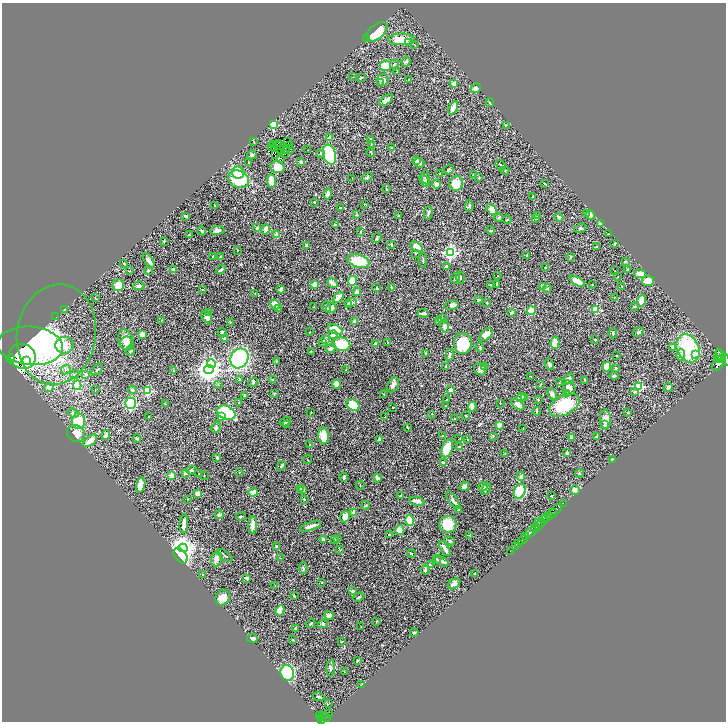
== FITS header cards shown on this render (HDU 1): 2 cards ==
NAXIS1  =                 1448
NAXIS2  =                 1439

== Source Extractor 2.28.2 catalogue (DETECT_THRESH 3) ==
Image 1448 x 1439 px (HDU 1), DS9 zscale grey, zoomed out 1/2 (1 PNG px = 2 x 2 image px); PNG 728 x 724 px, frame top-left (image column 1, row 1438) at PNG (2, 3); each listed source drawn as its Kron ellipse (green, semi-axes under 4 px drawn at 4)
Background 0.705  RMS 0.045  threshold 0.134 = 3 sigma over >= 5 px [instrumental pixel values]
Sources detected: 464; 40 cannot appear on this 1/2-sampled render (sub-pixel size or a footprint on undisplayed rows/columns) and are neither listed nor drawn; the other 424 listed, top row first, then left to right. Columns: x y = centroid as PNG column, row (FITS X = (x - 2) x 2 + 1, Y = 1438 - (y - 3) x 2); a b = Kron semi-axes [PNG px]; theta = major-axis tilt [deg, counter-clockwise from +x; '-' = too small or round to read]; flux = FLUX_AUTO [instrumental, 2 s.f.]
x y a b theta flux
377 32 13 7 40 240
366 39 2 2 - 31
401 39 13 5 0 140
409 43 2 2 - 9.5
415 45 2 1 - 2.9
406 62 5 3 - 9.8
394 64 5 3 - 11
385 66 5 5 - 130
397 72 2 2 - 4.6
353 77 2 1 - 2.3
361 78 3 2 - 5
409 79 4 2 - 4.8
383 80 6 6 - 34
380 83 2 2 - 3.9
454 83 3 3 - 33
476 88 5 4 - 21
386 100 8 3 36 35
490 102 4 3 - 7.6
453 108 7 3 65 110
274 125 3 3 - 400
506 125 2 2 - 3.9
330 138 4 4 - 32
370 139 3 2 - 4.2
288 141 2 1 - 4.9
254 142 2 2 - 3.4
278 143 3 2 - 4.5
273 144 2 1 - 0.15
371 144 3 2 - 3.2
289 145 3 1 - 5.9
271 146 2 1 - 2.3
279 146 3 2 - 1.7
284 147 3 1 - 3
274 148 2 1 - 2.1
392 148 4 2 - 5.9
280 149 3 2 - 6.4
290 149 2 1 - 13
308 150 2 2 - 3.1
286 151 3 2 - 5.4
371 152 4 2 - 4.1
321 153 3 3 - 18
276 154 3 1 - 0.22
285 154 2 1 - 1.4
252 155 5 3 - 17
329 155 10 6 -74 460
281 158 2 1 - 3.6
416 160 4 3 - 25
301 162 2 2 - 70
249 163 3 2 - 6.8
419 163 5 4 - 19
501 165 6 3 -54 9.2
277 167 7 6 - 110
449 170 5 3 - 13
505 170 4 2 - 4.2
238 173 6 6 - 260
440 174 3 3 - 5.7
473 175 4 3 - 6.2
367 177 6 3 24 8.7
426 177 7 4 -84 21
352 178 3 2 - 3.3
479 178 3 2 - 5.3
238 179 11 8 -21 400
272 181 7 4 -80 100
424 181 7 4 -57 15
456 183 7 7 - 110
544 183 2 2 - 8
436 184 4 4 - 30
386 189 3 2 - 6.9
328 194 5 4 - 32
533 196 2 2 - 7.7
314 202 2 2 - 13
365 204 3 2 - 4
214 205 2 2 - 6.6
469 206 6 4 78 12
341 208 3 3 - 11
492 209 6 4 -51 47
428 213 7 2 79 9.7
586 214 3 2 - 18
356 215 3 2 - 4.9
399 215 3 2 - 4.2
538 215 3 2 - 3.9
590 215 5 4 - 27
186 216 3 2 - 16
559 217 4 3 - 19
499 218 5 2 - 6.7
536 218 4 3 - 11
507 220 4 2 - 6.6
601 223 4 2 - 23
335 225 4 2 - 12
257 228 3 3 - 8.6
580 228 6 4 23 18
265 229 5 4 - 42
217 230 7 4 7 29
491 230 4 3 - 7.2
202 231 4 3 - 16
360 231 3 2 - 5.5
609 234 3 1 - 5.5
189 235 3 3 - 4.7
277 235 4 3 - 78
377 238 5 2 - 8.7
164 241 2 2 - 6.6
391 244 3 2 - 6.9
615 244 3 2 - 9
307 245 3 2 - 18
417 247 7 4 -33 110
597 247 2 2 - 13
238 250 2 2 - 3.5
450 253 4 4 - 1700
416 254 3 3 - 5.4
527 255 3 3 - 7.9
213 256 2 2 - 3.7
220 257 3 2 - 5.1
570 257 4 2 - 7.3
423 260 7 3 88 10
149 261 8 4 -55 40
358 261 11 6 -15 220
625 261 3 2 - 9.8
124 263 2 2 - 5.5
446 266 3 2 - 12
546 268 3 2 - 8.8
174 269 4 2 - 9.1
628 269 4 3 - 6.8
221 270 5 2 - 17
130 271 3 3 - 4.8
148 271 4 3 - 6.9
614 271 2 1 - 2.5
640 274 6 3 -14 110
497 276 2 2 - 3.3
460 277 6 3 -82 13
618 277 2 1 - 3.2
455 278 5 3 - 14
352 281 5 4 - 130
577 281 8 4 -30 100
648 281 6 5 - 110
332 283 5 3 - 52
118 285 6 6 - 95
315 285 2 2 - 120
490 285 2 2 - 8.1
497 285 4 2 - 9.5
592 285 2 2 - 6.4
139 286 5 3 - 24
543 286 3 3 - 33
392 287 3 2 - 6.4
622 287 3 3 - 5.4
377 288 3 2 - 5.7
547 288 4 3 - 7
281 289 4 2 - 31
202 290 2 2 - 3.5
357 292 4 4 - 28
255 293 2 1 - 2.3
338 297 6 3 45 67
614 297 2 2 - 3.7
95 298 3 2 - 4.5
479 300 3 2 - 13
641 300 6 4 75 63
351 302 6 3 9 31
487 303 2 2 - 4.5
275 305 5 4 - 94
348 305 3 3 - 19
451 305 7 4 14 19
327 306 5 3 - 11
634 306 3 2 - 7.6
314 307 3 2 - 3.1
331 308 5 5 - 31
64 309 2 1 - 4.3
278 309 3 3 - 14
596 310 3 3 - 420
531 311 4 4 - 70
512 312 3 3 - 11
208 313 3 3 - 5.3
423 313 5 2 - 20
56 317 3 2 - 5.2
207 317 7 4 -58 50
442 319 4 3 - 9.2
161 320 2 1 - 2.5
355 321 3 3 - 27
438 321 4 3 - 28
230 322 2 2 - 3.6
445 326 7 4 -81 31
335 330 7 4 -25 210
222 332 4 3 - 8
310 332 2 1 - 2.2
638 332 6 4 34 15
613 333 5 3 - 9.5
56 334 50 39 80 570
142 335 3 3 - 60
333 335 4 3 - 31
486 335 8 4 42 65
225 338 4 3 - 17
126 340 11 7 -76 81
325 340 2 2 - 83
595 340 2 2 - 21
323 342 4 3 - 12
388 342 2 2 - 3.8
126 343 6 6 - 40
463 343 10 9 - 260
555 343 6 4 75 90
341 344 9 7 -13 250
375 344 3 3 - 23
64 345 9 8 - 88
30 346 33 19 -5 1700
673 347 4 3 - 24
331 348 5 4 - 33
480 348 5 3 - 9.4
688 348 15 11 -66 680
130 351 6 3 70 11
311 351 2 2 - 3.4
426 353 4 3 - 6.6
696 354 3 3 - 22
450 355 6 3 83 17
681 355 6 4 89 24
23 356 13 12 - 1400
616 356 2 2 - 3.3
719 356 6 3 -64 810
723 357 10 2 -52 1400
239 358 10 8 61 1200
11 359 4 4 - 110
719 359 3 2 - 370
27 361 2 1 - 57
276 361 4 3 - 7.2
719 363 9 5 53 1900
212 364 4 3 - 590
549 364 6 3 -56 19
446 366 3 2 - 4.2
484 367 3 3 - 5.7
607 367 5 4 - 82
616 368 2 2 - 19
209 369 5 4 - 7100
480 369 7 5 -50 28
66 370 5 3 - 11
97 370 7 2 48 9.7
346 370 3 2 - 3.2
173 371 3 2 - 4.3
86 374 4 4 - 11
74 375 5 3 - 12
531 376 2 2 - 5.2
614 376 4 3 - 11
239 379 4 2 - 5.1
568 379 6 4 43 35
273 380 3 2 - 8.1
585 380 4 2 - 5.5
253 383 5 3 - 12
559 383 2 2 - 2.1
218 384 3 2 - 4.1
336 384 5 4 - 36
77 385 5 4 - 250
393 385 8 5 64 32
540 385 3 2 - 4.6
639 386 3 3 - 570
49 387 4 4 - 19
668 387 5 3 - 41
569 388 7 6 - 66
95 389 2 2 - 9.2
132 390 4 3 - 9.9
450 390 2 2 - 82
148 391 3 3 - 590
635 392 2 2 - 31
274 393 3 2 - 4.1
384 394 2 1 - 4.9
552 394 6 4 -63 22
566 394 3 3 - 7.5
245 395 3 3 - 9.5
521 397 4 3 - 25
525 397 3 2 - 6.1
446 399 2 2 - 3
538 399 3 2 - 5.2
130 403 5 5 - 520
165 403 3 2 - 4.3
239 403 2 2 - 4.9
500 403 2 2 - 3.1
353 405 7 5 -27 220
518 405 7 4 -36 36
564 405 16 9 28 380
445 406 2 1 - 2.3
393 407 2 2 - 7.5
472 407 5 4 - 35
537 411 4 3 - 11
628 412 3 2 - 2.9
73 413 5 4 - 15
226 413 10 6 -23 550
311 413 2 2 - 3.9
432 414 2 1 - 4.1
149 416 2 1 - 4.3
385 416 4 2 - 4.4
466 416 3 2 - 4
221 417 4 4 - 61
455 419 3 2 - 5.4
605 419 10 5 -87 71
78 421 8 6 -86 230
285 422 6 3 30 20
287 424 3 3 - 6.6
499 425 4 3 - 34
605 425 3 3 - 12
216 427 6 4 62 16
407 428 4 3 - 6.4
523 428 2 1 - 3
76 434 9 8 - 85
106 435 4 3 - 48
324 436 8 5 -87 130
443 436 3 2 - 4
493 436 3 2 - 7.4
596 437 3 2 - 10
572 438 2 2 - 50
137 439 4 3 - 6.9
379 439 4 3 - 14
458 439 2 1 - 5.9
467 439 2 1 - 2.8
90 441 8 4 39 62
310 445 2 2 - 6.2
460 447 3 2 - 6
447 448 9 5 70 220
567 453 4 3 - 13
505 454 3 2 - 3.1
217 458 3 2 - 12
612 459 3 2 - 7.9
308 460 4 1 - 3.4
444 463 4 3 - 14
281 466 5 3 - 8.6
191 470 5 3 - 9
239 472 3 2 - 4.4
185 473 3 3 - 12
199 474 2 2 - 15
580 474 4 2 - 5.4
204 475 2 2 - 3.3
172 476 3 3 - 82
521 476 4 4 - 19
344 477 4 3 - 15
378 478 4 3 - 23
141 485 7 4 76 83
360 485 4 2 - 4.8
465 486 5 3 - 46
483 487 4 3 - 18
300 489 3 2 - 3.7
486 489 6 2 68 20
303 490 4 3 - 15
575 490 5 5 - 33
520 491 8 5 63 180
253 492 5 4 - 59
198 493 3 3 - 44
401 496 3 2 - 6.3
551 496 3 2 - 3.4
188 499 2 1 - 3
304 499 2 2 - 11
453 500 10 3 -57 22
417 501 8 4 -12 31
563 503 2 1 - 4.1
366 505 4 4 - 8.8
556 509 6 2 38 600
459 510 2 2 - 7.1
353 512 2 2 - 77
551 514 6 2 43 580
219 515 4 3 - 14
241 516 5 2 - 7.7
345 517 6 4 69 42
546 517 4 2 - 170
544 519 4 2 - 160
410 521 5 3 - 170
538 522 4 2 - 63
542 522 3 2 - 230
184 524 9 3 85 62
448 524 8 8 - 160
253 525 8 3 88 65
310 526 11 3 20 43
538 526 3 2 - 120
535 528 5 3 - 420
400 530 5 4 - 60
530 532 6 3 39 1500
389 534 3 2 - 3.6
470 536 3 1 - 3.1
526 537 2 1 - 140
335 539 3 2 - 4.7
338 539 2 2 - 11
323 540 3 3 - 14
523 540 5 2 - 380
450 541 6 3 -28 12
519 543 3 2 - 120
277 546 3 3 - 15
515 546 3 2 - 74
183 548 4 4 - 6300
445 549 8 3 -58 37
340 550 3 2 - 4.2
510 551 2 1 - 15
411 553 4 2 - 7.2
225 555 9 2 -34 7.7
181 556 9 5 -51 1200
280 558 3 2 - 4.1
216 559 7 5 74 30
438 561 2 2 - 16
441 561 9 2 -26 29
430 565 3 3 - 6.3
303 568 6 4 -84 13
425 570 5 2 - 6.9
475 574 3 2 - 7
203 575 3 2 - 5
247 578 4 3 - 15
322 583 2 2 - 3.5
454 584 7 4 36 25
275 585 2 2 - 2.4
353 591 3 3 - 22
294 596 3 2 - 5.2
359 597 6 2 24 11
223 598 8 7 - 84
280 610 5 3 - 130
329 615 5 3 - 56
377 621 3 2 - 5.6
311 623 4 2 - 8.4
323 624 5 4 - 13
361 627 2 1 - 2.3
296 629 2 2 - 20
414 633 4 3 - 9.5
252 638 5 3 - 24
293 639 2 2 - 4.8
342 642 2 2 - 4.3
357 660 3 2 - 7
331 668 8 4 86 18
344 672 2 2 - 3.6
287 673 8 6 -72 620
362 684 4 2 - 4.7
318 697 6 2 -13 9.9
328 704 3 2 - 9.2
329 714 2 2 - 28
320 716 4 3 - 140
322 717 3 2 - 150
325 717 6 3 -45 100
322 720 3 2 - 230
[40 sub-pixel or undisplayed-footprint detections neither listed nor drawn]